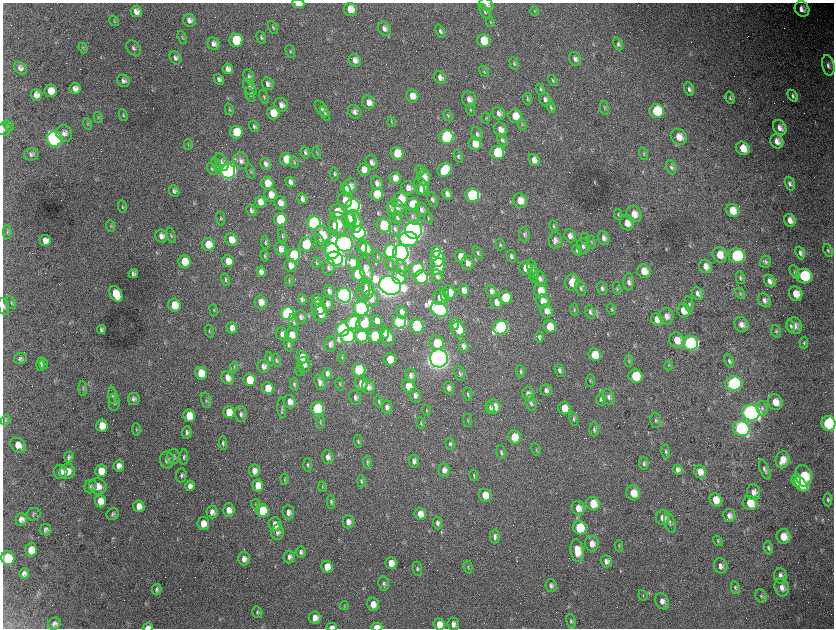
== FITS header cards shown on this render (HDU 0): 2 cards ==
NAXIS1  =                 1663 / length of data axis 1
NAXIS2  =                 1252 / length of data axis 2

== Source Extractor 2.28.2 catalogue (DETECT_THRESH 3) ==
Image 1663 x 1252 px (HDU 0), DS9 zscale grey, zoomed out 1/2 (1 PNG px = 2 x 2 image px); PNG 836 x 630 px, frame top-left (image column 2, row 1251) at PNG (3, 3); each listed source drawn as its Kron ellipse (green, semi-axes under 4 px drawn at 4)
Background 3530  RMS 64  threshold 193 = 3 sigma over >= 5 px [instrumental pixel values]
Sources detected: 623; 70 cannot appear on this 1/2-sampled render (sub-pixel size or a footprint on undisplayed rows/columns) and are neither listed nor drawn; of the other 553, the 500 brightest by FLUX_AUTO listed and drawn (53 fainter detections omitted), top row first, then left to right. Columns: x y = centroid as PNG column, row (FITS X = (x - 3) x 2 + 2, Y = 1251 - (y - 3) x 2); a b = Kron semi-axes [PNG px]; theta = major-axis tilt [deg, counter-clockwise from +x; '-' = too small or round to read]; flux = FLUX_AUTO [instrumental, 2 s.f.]
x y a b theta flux
298 4 6 3 -5 2.8e+05
486 5 7 5 -35 6.2e+04
350 9 6 6 - 1.7e+05
802 9 8 7 - 9.6e+04
535 11 5 4 - 1.6e+04
136 12 5 5 - 6.8e+04
485 12 8 4 -56 2.9e+04
189 20 6 6 - 7.2e+04
114 21 6 3 -57 1.4e+04
490 22 5 3 - 1.4e+04
273 28 7 3 -61 1.9e+04
384 29 7 6 - 6.5e+04
440 31 7 4 -66 3.3e+04
182 38 7 3 -70 1.5e+04
261 38 6 4 -62 2.3e+04
236 40 6 6 - 6.6e+05
484 41 6 6 - 3.0e+05
213 44 6 6 - 5.7e+04
618 44 7 4 -67 3.3e+04
83 48 5 3 - 1.5e+04
133 48 8 6 -50 4.4e+04
290 51 7 4 -71 2.3e+04
175 58 7 5 -56 4.3e+04
575 59 7 6 - 5.4e+04
355 60 7 5 -55 8.6e+04
514 63 6 4 -74 1.9e+04
828 65 10 6 -76 5.7e+04
20 68 7 5 -42 4.7e+04
228 69 5 5 - 7.4e+04
484 71 6 3 -56 1.5e+04
249 76 7 5 -70 3.5e+04
440 78 7 5 -54 6.7e+04
219 79 6 4 -46 4.5e+04
553 80 6 3 -59 1.9e+04
123 81 7 6 - 4.5e+04
268 84 6 5 - 5.0e+04
250 87 9 5 -58 5.1e+04
75 88 5 5 - 6.9e+04
540 89 5 4 - 2.1e+04
689 89 7 4 -71 4.5e+04
51 91 6 6 - 1.5e+05
36 95 6 5 - 7.7e+04
250 95 7 4 -70 2.4e+04
412 96 6 6 - 1.3e+05
793 96 7 4 -56 3.3e+04
264 97 7 3 -68 2.2e+04
730 98 6 4 -73 2.2e+04
469 99 8 7 - 8.0e+04
527 99 6 4 -82 1.9e+04
545 99 7 5 -62 5.7e+04
369 102 7 6 - 1.0e+05
281 105 7 6 - 6.9e+04
551 107 6 4 -69 2.3e+04
604 108 7 3 -81 1.9e+04
229 109 6 3 -75 1.4e+04
322 109 9 5 -52 4.0e+04
470 110 6 4 -70 1.8e+04
657 111 7 7 - 5.2e+05
355 112 7 6 - 6.3e+04
273 113 6 6 - 2.4e+05
499 113 7 5 -51 6.1e+04
325 114 8 4 -65 2.6e+04
123 115 6 4 -63 1.9e+04
448 116 6 3 -60 1.8e+04
515 116 7 6 - 1.9e+05
98 117 5 3 - 1.7e+04
486 118 6 3 -90 1.4e+04
392 122 5 3 - 1.3e+04
87 124 6 4 -71 1.8e+04
522 124 6 4 -77 1.7e+04
8 126 6 3 -44 2.3e+04
254 126 6 5 - 2.8e+04
780 128 8 6 -59 8.4e+04
4 129 7 6 - 3.1e+04
500 130 7 6 - 9.7e+04
236 132 6 6 - 4.5e+05
64 133 8 7 - 6.7e+04
477 134 7 5 -64 4.1e+04
446 137 7 7 - 2.1e+06
679 137 8 7 - 1.4e+05
54 139 7 7 - 5.7e+06
502 140 7 4 -64 3.7e+04
777 141 7 6 - 1.0e+05
475 144 6 6 - 1.9e+05
188 145 5 3 - 1.3e+04
743 148 7 6 - 2.1e+05
305 152 6 3 -73 2.7e+04
317 153 6 3 -74 1.3e+04
397 153 6 6 - 3.6e+05
497 153 7 6 - 6.6e+05
31 154 7 6 - 3.8e+04
644 154 6 4 -71 1.9e+04
458 156 6 4 -69 2.3e+04
286 159 6 6 - 2.4e+05
534 160 6 5 - 9.6e+04
241 161 8 7 - 6.1e+04
221 162 9 5 -59 4.9e+04
294 162 6 3 -78 1.6e+04
372 162 7 6 - 5.6e+04
216 164 7 4 -75 2.8e+04
266 164 6 5 - 4.6e+04
671 167 7 5 -70 3.4e+04
212 169 7 4 -57 1.9e+04
364 169 6 5 - 1.1e+05
420 170 5 3 - 1.5e+04
445 170 7 6 - 4.9e+05
228 171 7 7 - 6.8e+06
251 171 7 3 -77 1.9e+04
334 174 7 4 -82 2.5e+04
424 177 8 6 -86 1.4e+05
395 178 6 5 - 1.3e+05
290 182 5 4 - 5.9e+04
267 183 6 6 - 2.0e+05
377 183 7 5 -63 6.1e+04
790 183 7 4 -70 3.9e+04
350 186 7 6 - 8.2e+04
421 186 10 6 -58 1.0e+05
408 188 7 6 - 8.2e+04
346 189 6 4 -64 4.9e+04
421 190 5 3 - 5.2e+04
174 191 6 5 - 3.5e+04
377 194 6 6 - 3.9e+05
447 194 5 4 - 7.0e+04
271 195 7 6 - 1.3e+05
472 195 7 6 - 1.6e+06
302 199 5 4 - 5.1e+04
401 199 8 7 - 3.1e+05
432 199 8 5 -70 4.2e+04
345 200 8 7 - 1.1e+05
520 201 7 6 - 1.7e+05
260 202 6 5 - 1.0e+05
280 203 7 6 - 9.7e+04
412 204 7 6 - 4.6e+05
353 206 7 7 - 5.3e+06
122 207 6 3 -78 1.7e+04
396 207 8 7 - 1.1e+05
251 210 6 5 - 3.8e+04
391 210 7 3 -78 2.9e+04
421 210 7 6 - 5.1e+04
733 211 7 6 - 2.0e+05
337 212 7 7 - 2.4e+05
618 214 5 3 - 1.3e+04
634 214 8 7 - 1.4e+05
412 216 9 5 -61 4.8e+04
397 217 7 4 -74 3.0e+04
221 218 7 3 -82 1.8e+04
352 218 7 3 -76 5.8e+04
428 218 6 3 -81 1.8e+04
280 219 6 6 - 6.5e+05
348 219 8 6 -76 1.0e+05
790 220 6 5 - 9.1e+04
354 221 11 7 -75 1.6e+05
314 223 7 6 - 4.1e+06
627 223 7 6 - 1.5e+05
338 224 12 8 88 2.3e+05
334 225 7 4 -77 8.8e+04
111 226 6 3 -70 1.5e+04
384 226 7 6 - 8.1e+05
554 226 6 3 -80 1.8e+04
395 229 8 5 -79 4.3e+04
414 230 8 8 - 1.2e+07
7 232 7 4 -89 2.5e+04
359 233 7 6 - 3.2e+06
524 234 7 5 -82 3.7e+04
171 235 8 3 -74 2.2e+04
322 235 9 7 -71 2.5e+05
161 236 6 6 - 6.8e+04
282 236 7 4 -79 2.3e+04
570 236 6 5 - 6.8e+04
604 238 7 5 -72 5.8e+04
409 239 9 7 -5 7.0e+05
585 239 6 4 -78 2.2e+04
231 240 6 6 - 1.4e+05
555 240 8 6 86 6.9e+04
45 241 5 5 - 8.1e+04
320 242 8 4 -75 3.2e+04
591 242 6 3 -83 1.4e+04
265 243 7 4 -80 2.6e+04
208 244 6 6 - 2.1e+05
306 244 7 6 - 8.6e+05
344 244 8 8 - 7.3e+06
500 245 5 3 - 1.7e+04
583 246 7 6 - 5.3e+04
362 248 6 3 -84 7.0e+04
365 248 9 5 -44 1.1e+05
281 249 7 5 -77 8.8e+04
577 250 6 4 -62 3.2e+04
828 250 6 3 -67 2.2e+04
332 251 7 7 - 6.9e+06
390 251 7 6 - 3.2e+06
436 252 6 4 84 1.7e+05
401 253 8 7 - 9.7e+06
478 253 7 4 -65 2.4e+04
800 253 6 4 -70 4.7e+04
294 255 6 6 - 1.2e+06
720 255 8 7 - 2.0e+05
265 256 5 3 - 1.6e+04
460 256 6 5 - 1.2e+05
511 256 6 4 -71 3.8e+04
737 256 8 7 - 2.0e+06
377 257 6 3 -79 1.3e+04
335 259 8 7 - 5.4e+06
437 259 8 7 - 1.3e+06
228 261 6 6 - 1.3e+05
185 262 6 6 - 2.7e+05
765 262 6 5 - 3.3e+04
316 263 5 3 - 1.6e+04
352 263 6 6 - 1.2e+05
467 263 7 6 - 7.8e+04
290 265 6 6 - 8.5e+04
390 265 6 3 -73 1.8e+04
438 266 8 6 69 2.4e+05
706 266 7 6 - 9.7e+04
329 267 8 6 80 4.4e+04
402 268 9 3 -73 3.4e+04
526 268 7 6 - 2.0e+05
416 269 7 6 - 5.4e+05
533 269 10 4 -73 4.3e+04
366 270 14 6 -75 1.1e+05
644 271 7 6 - 1.9e+05
261 272 5 4 - 5.9e+04
795 272 7 4 -64 2.1e+04
133 274 4 4 - 3.7e+04
358 274 6 6 - 8.6e+05
534 274 8 4 -89 3.2e+04
804 276 8 7 - 7.6e+05
399 277 7 7 - 4.0e+05
421 277 7 6 - 1.8e+06
437 277 7 5 -78 4.3e+04
740 278 6 4 -77 2.4e+04
540 279 8 6 -66 5.8e+04
225 280 6 4 -75 2.4e+04
289 281 6 3 -88 1.6e+04
770 281 7 5 -56 6.7e+04
572 282 8 7 - 2.2e+05
629 282 8 5 85 5.4e+04
390 285 11 9 -19 1.5e+07
366 287 8 4 -88 4.1e+04
581 288 8 5 -70 3.8e+04
602 288 6 5 - 3.7e+04
617 288 7 3 -81 1.6e+04
464 290 6 5 - 8.3e+04
329 291 6 5 - 4.3e+04
365 291 10 8 52 7.4e+04
491 291 6 5 - 6.0e+04
540 291 7 6 - 1.8e+05
449 292 6 6 - 2.1e+05
698 293 7 5 -67 5.6e+04
740 293 6 3 -58 1.8e+04
116 294 8 5 -62 3.1e+05
445 294 7 4 -83 2.9e+04
796 294 7 6 - 1.5e+05
344 295 7 7 - 7.5e+06
371 298 8 7 - 1.4e+05
440 298 7 7 - 1.2e+05
505 298 6 6 - 4.7e+05
302 299 5 4 - 3.9e+04
317 299 5 4 - 4.8e+04
765 300 7 6 - 5.8e+04
543 301 7 6 - 1.4e+05
261 302 6 6 - 1.2e+05
496 302 7 6 - 9.8e+04
11 303 7 4 -63 2.2e+04
327 304 7 6 - 5.5e+04
689 304 8 4 -80 2.7e+04
174 305 6 6 - 2.6e+05
4 306 8 5 -75 3.4e+04
318 307 8 7 - 1.0e+05
361 309 7 7 - 3.8e+06
439 309 9 7 -28 4.8e+06
611 309 6 3 -73 1.6e+04
214 310 6 3 -70 1.5e+04
574 310 6 3 -85 1.7e+04
546 311 7 6 - 1.1e+05
683 311 7 6 - 1.6e+05
402 312 6 5 - 7.4e+04
590 312 7 5 -76 3.9e+04
287 314 6 6 - 3.8e+06
320 314 8 6 -89 1.6e+05
667 316 8 7 - 9.1e+04
301 317 7 6 - 4.5e+04
657 319 6 5 - 1.1e+05
377 321 5 5 - 1.0e+05
353 322 7 6 - 1.2e+06
399 322 7 6 - 3.1e+06
294 323 8 4 -73 3.2e+04
364 323 9 7 66 2.7e+05
454 324 6 4 85 9.7e+04
741 325 8 6 -55 7.4e+04
417 326 7 6 - 1.6e+06
791 326 6 4 -70 2.6e+04
794 326 8 7 - 1.0e+05
500 327 7 7 - 2.5e+06
550 327 6 6 - 2.4e+05
232 328 6 5 - 7.3e+04
101 329 4 4 - 3.4e+04
343 329 7 6 - 3.5e+06
458 330 8 6 -70 3.1e+05
209 331 6 3 -74 1.5e+04
776 331 6 4 -73 2.7e+04
384 333 6 4 81 1.1e+05
282 334 6 6 - 7.0e+04
291 335 7 6 - 1.4e+05
348 336 7 7 - 3.2e+06
362 336 6 6 - 1.6e+06
375 336 6 6 - 9.6e+05
388 337 8 6 -83 1.3e+05
539 337 5 4 - 2.9e+04
677 340 8 7 - 1.9e+05
437 343 7 6 - 3.4e+05
690 343 8 7 - 3.6e+06
804 343 6 3 -89 2.0e+04
330 344 8 6 82 5.8e+04
289 345 7 4 -82 2.8e+04
463 346 6 4 -74 4.2e+04
595 355 6 6 - 2.8e+05
302 357 6 5 - 1.7e+05
342 357 5 3 - 1.3e+04
439 358 9 9 - 1.4e+07
20 359 6 5 - 3.2e+04
269 359 7 4 -79 2.2e+04
390 359 6 6 - 2.7e+05
276 360 6 4 -72 2.4e+04
629 361 6 4 89 1.9e+04
729 361 6 4 -70 2.7e+04
41 364 7 4 88 3.9e+04
44 364 5 3 - 1.4e+04
304 365 8 6 -84 6.3e+04
668 365 5 3 - 1.6e+04
264 366 6 6 - 5.3e+04
234 367 5 3 - 1.7e+04
359 370 6 6 - 1.3e+06
559 370 6 4 -71 3.5e+04
300 371 5 3 - 1.4e+04
520 371 6 4 -88 2.3e+04
201 373 6 6 - 2.9e+05
327 373 5 4 - 4.9e+04
460 373 8 5 -72 3.5e+04
411 375 7 5 -81 5.4e+04
636 376 7 6 - 6.1e+05
228 378 7 6 - 9.0e+04
249 380 6 6 - 3.9e+05
590 381 6 3 89 1.5e+04
320 382 8 5 -70 6.1e+04
361 383 7 6 - 1.0e+05
734 383 8 7 - 1.5e+06
294 384 6 4 -83 2.2e+04
340 384 7 3 -77 1.6e+04
408 386 6 6 - 1.7e+05
368 387 7 6 - 6.9e+04
83 388 7 4 -86 2.1e+04
268 388 6 5 - 2.1e+05
449 388 6 5 - 5.4e+04
546 390 6 5 - 4.9e+04
468 394 7 3 -80 2.1e+04
528 394 7 6 - 6.3e+04
112 395 8 4 -87 2.6e+04
415 395 7 5 -80 5.4e+04
355 397 7 6 - 4.2e+04
609 397 8 5 -66 4.9e+04
134 399 6 6 - 4.1e+04
601 399 6 5 - 3.4e+04
206 400 8 4 -75 2.9e+04
114 402 8 5 -90 3.4e+04
290 402 7 6 - 7.9e+04
379 402 6 4 -78 2.0e+04
775 402 8 7 - 1.6e+05
531 403 8 5 -76 3.5e+04
494 406 7 6 - 1.4e+05
387 407 7 5 -86 4.6e+04
282 408 10 3 -85 2.6e+04
318 408 6 6 - 1.5e+06
490 408 6 3 -74 2.1e+04
564 408 6 6 - 2.2e+05
762 408 7 5 -75 4.4e+04
427 410 5 3 - 1.4e+04
229 412 6 5 - 2.1e+05
751 413 9 8 - 7.6e+06
241 414 8 6 -88 4.0e+04
189 416 6 6 - 2.8e+05
574 419 7 4 -77 2.3e+04
5 420 5 3 - 1.8e+04
468 420 6 3 -82 1.3e+04
656 420 7 5 -87 3.3e+04
320 422 7 4 89 2.6e+04
421 423 6 3 -79 1.7e+04
829 423 7 7 - 2.1e+06
102 426 6 6 - 2.0e+05
741 428 8 7 - 1.9e+06
136 429 6 3 -89 1.7e+04
594 429 7 5 90 3.0e+04
187 432 6 4 86 3.9e+04
514 437 7 6 - 3.0e+05
358 441 6 3 -85 1.8e+04
223 443 7 4 -86 2.7e+04
450 444 6 4 -74 2.2e+04
18 445 8 6 -42 1.1e+05
536 449 6 3 -62 1.3e+04
501 452 7 4 -76 2.9e+04
666 452 7 4 -84 2.7e+04
69 457 5 4 - 3.5e+04
173 457 7 6 - 4.8e+04
184 457 8 4 90 2.7e+04
328 457 7 5 -74 6.4e+04
167 460 8 7 - 5.9e+04
783 460 8 6 75 1.6e+05
414 461 6 5 - 5.4e+04
367 462 7 3 -86 1.9e+04
644 463 6 5 - 3.0e+04
308 465 6 4 -86 2.4e+04
119 466 5 5 - 7.7e+04
444 470 6 5 - 7.3e+04
677 470 5 5 - 5.4e+04
765 470 10 4 -68 4.0e+04
67 471 7 7 - 1.4e+05
101 471 6 6 - 1.6e+05
254 471 6 5 - 8.0e+04
60 472 7 7 - 8.1e+04
700 472 7 6 - 1.2e+05
181 475 7 5 85 3.0e+04
474 475 5 3 - 1.3e+04
804 476 11 8 -72 5.1e+05
285 479 5 3 - 1.4e+04
796 480 6 4 -84 4.0e+05
361 481 6 3 -90 2.3e+04
801 484 8 5 -53 3.5e+05
98 486 9 8 - 1.5e+05
190 486 5 4 - 6.1e+04
258 486 6 5 - 1.7e+05
91 487 7 6 - 3.6e+04
322 487 5 3 - 1.4e+04
754 492 8 6 -83 8.1e+04
633 493 7 6 - 2.0e+05
485 495 6 6 - 2.2e+05
716 500 7 6 - 1.9e+05
828 500 6 4 -85 2.7e+04
100 501 6 5 - 1.4e+05
331 502 7 4 -88 2.4e+04
750 503 7 7 - 2.7e+05
256 504 5 3 - 1.6e+04
593 504 7 6 - 2.3e+05
139 506 6 5 - 1.0e+05
578 508 7 6 - 1.1e+05
229 510 6 6 - 1.0e+05
262 511 6 6 - 6.2e+05
212 512 6 5 - 5.7e+04
288 512 7 6 - 6.2e+04
34 514 7 6 - 2.7e+04
113 514 6 6 - 3.0e+04
420 514 6 5 - 1.2e+05
729 515 6 6 - 6.2e+04
663 518 7 7 - 9.1e+04
21 519 6 5 - 6.4e+04
348 522 6 5 - 7.0e+04
670 522 11 5 -72 4.0e+04
203 523 6 6 - 1.4e+05
437 523 6 4 -86 4.0e+04
275 524 7 6 - 1.2e+05
580 528 7 6 - 8.5e+05
46 530 5 5 - 3.5e+04
277 532 7 6 - 5.7e+04
783 536 7 7 - 1.8e+05
495 537 7 5 88 4.5e+04
718 541 6 4 -54 1.9e+04
592 544 8 6 -76 1.0e+05
619 546 5 3 - 1.3e+04
768 548 7 4 -76 3.2e+04
31 550 6 6 - 2.4e+05
577 551 11 6 -82 2.2e+05
301 552 6 5 - 4.0e+04
289 557 6 5 - 4.6e+04
8 558 7 6 - 5.1e+05
244 559 6 6 - 7.1e+04
606 561 6 5 - 5.6e+04
391 563 6 5 - 1.4e+05
721 566 8 6 -68 6.4e+04
327 567 6 5 - 1.6e+05
468 567 6 4 -77 2.0e+04
417 569 7 5 -81 2.7e+04
24 573 5 5 - 4.8e+04
780 576 8 6 -86 6.0e+04
384 583 7 5 -80 3.7e+04
551 586 6 5 - 3.8e+04
735 588 6 4 -81 2.3e+04
782 588 9 7 -77 9.2e+04
157 589 5 4 - 3.2e+04
643 595 6 3 -69 1.3e+04
761 596 7 5 -65 3.0e+04
662 601 8 6 -58 8.2e+04
373 604 7 6 - 1.2e+05
344 605 4 3 - 1.2e+04
257 612 6 5 - 2.4e+04
315 618 6 5 - 9.9e+04
571 621 7 5 -79 3.1e+04
54 624 7 5 40 4.8e+04
439 624 6 5 - 1.5e+05
453 624 6 6 - 7.0e+04
148 627 5 2 - 1.0e+05
332 627 5 3 - 6.3e+04
377 627 6 3 2 1.6e+05
At the frame edge (FLAGS 8, measured only in part): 9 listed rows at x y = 298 4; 486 5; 4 129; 4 306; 829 423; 439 624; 148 627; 332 627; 377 627
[53 fainter detections neither listed nor drawn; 70 sub-pixel or undisplayed-footprint detections neither listed nor drawn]